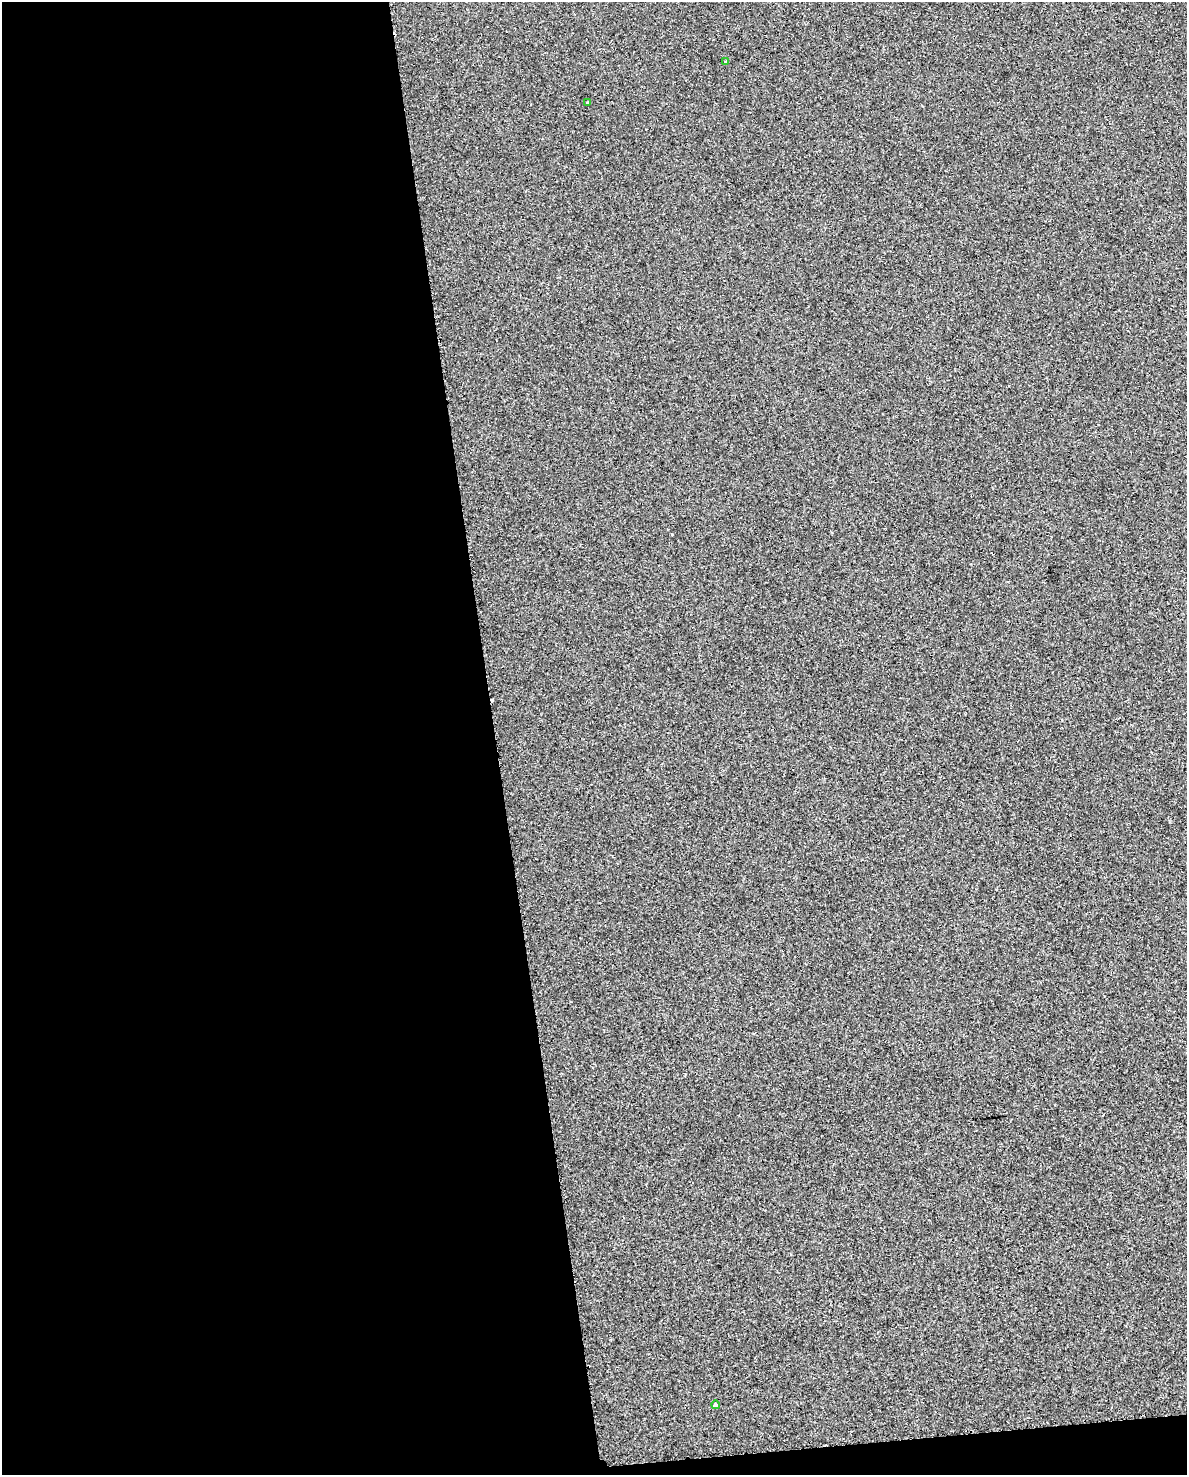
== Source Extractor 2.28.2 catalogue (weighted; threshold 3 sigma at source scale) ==
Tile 9 of 4 x 3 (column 1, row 3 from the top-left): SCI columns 4-1188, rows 23-1495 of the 4747 x 4509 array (HDU 1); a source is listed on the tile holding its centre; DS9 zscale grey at full resolution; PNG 1189 x 1477 px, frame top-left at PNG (2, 2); each listed source drawn as its Kron ellipse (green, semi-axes under 4 px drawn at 4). Shown black and unused: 43% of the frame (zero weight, under 2 of 3 exposures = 1% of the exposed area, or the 3 px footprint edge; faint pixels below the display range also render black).
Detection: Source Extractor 2.28.2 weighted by HDU 2 'WHT'; one run over the whole footprint, this tile lists its part. Background -2.45e-04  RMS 0.0049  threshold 0.0221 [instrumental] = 3 sigma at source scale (4.5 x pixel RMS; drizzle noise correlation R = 1.50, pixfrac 1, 0.0396/0.0396 arcsec/px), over >= 5 px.
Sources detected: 4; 1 cosmic-ray / hot-pixel residue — neither listed nor drawn; the other 3 listed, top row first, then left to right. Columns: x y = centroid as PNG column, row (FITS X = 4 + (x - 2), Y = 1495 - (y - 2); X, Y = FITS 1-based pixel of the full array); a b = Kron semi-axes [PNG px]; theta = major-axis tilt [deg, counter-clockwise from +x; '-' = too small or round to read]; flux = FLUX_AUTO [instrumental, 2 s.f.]
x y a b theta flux
725 61 4 2 - 0.52
587 103 3 2 - 0.56
715 1405 4 4 - 6.7